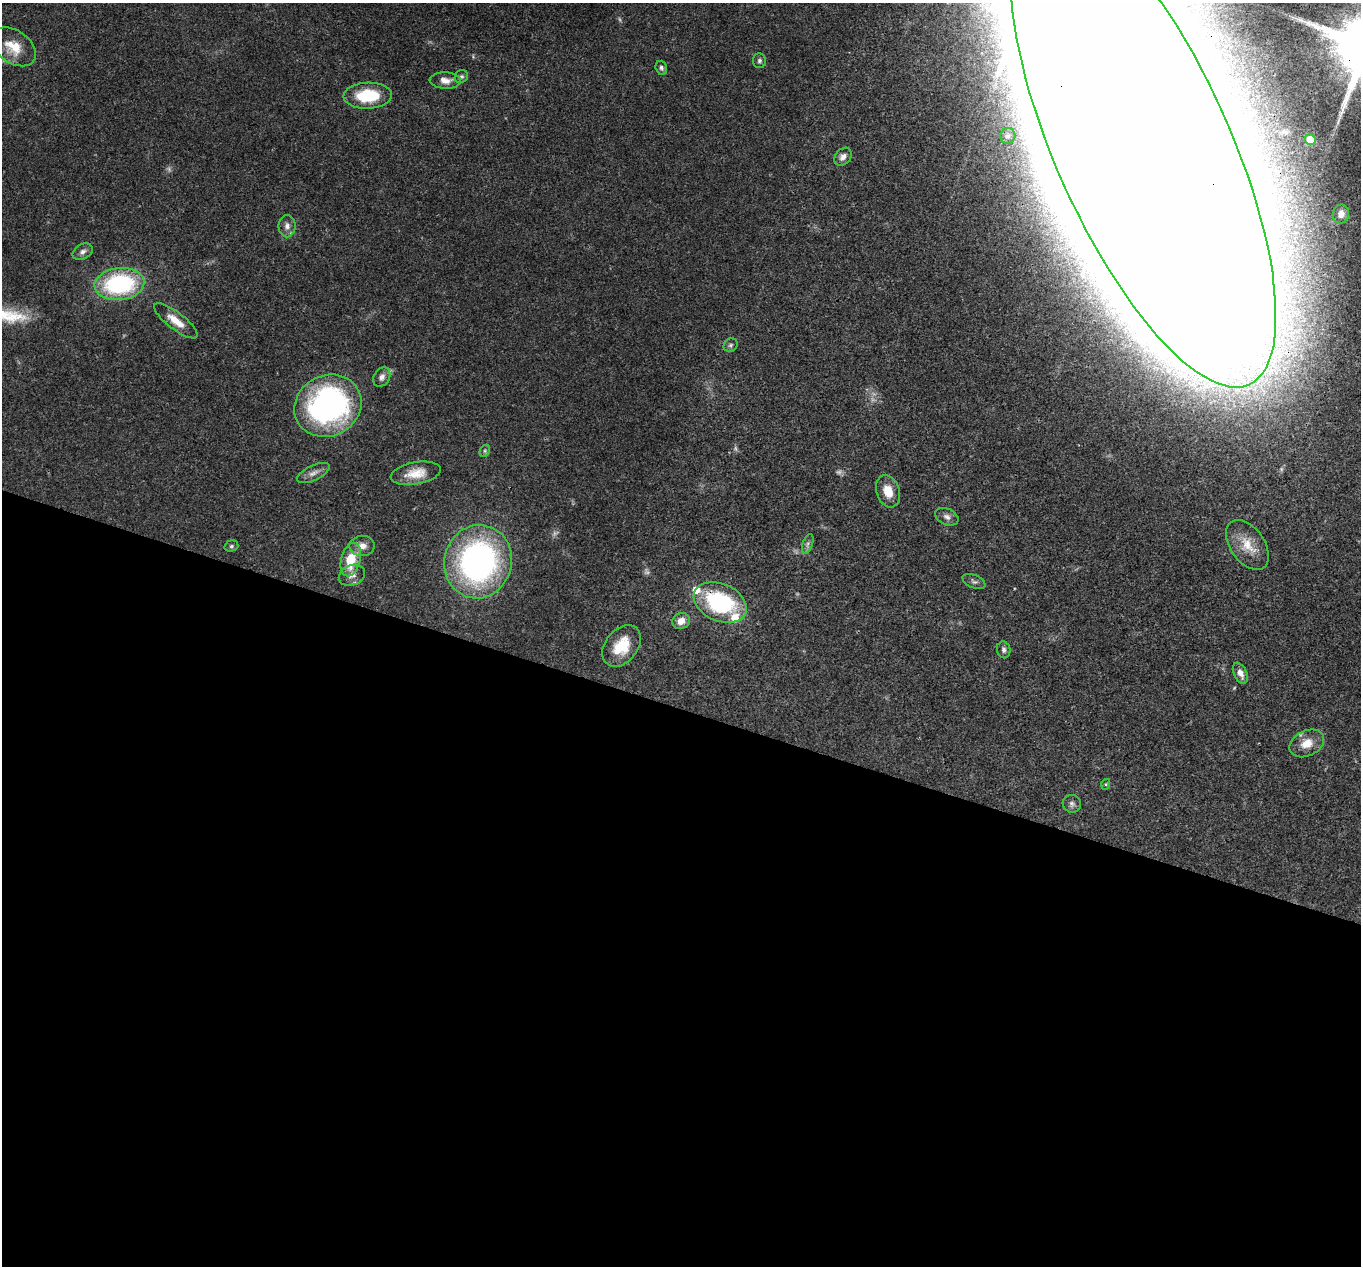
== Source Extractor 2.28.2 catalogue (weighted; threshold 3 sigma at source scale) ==
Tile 14 of 4 x 4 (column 2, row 4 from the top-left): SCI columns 1365-2723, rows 268-1531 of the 5444 x 5458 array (HDU 1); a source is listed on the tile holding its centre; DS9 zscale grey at full resolution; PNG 1363 x 1268 px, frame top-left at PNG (2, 3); each listed source drawn as its Kron ellipse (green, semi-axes under 4 px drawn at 4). Shown black and unused: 44% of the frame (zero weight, under 3 of 4 exposures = <1% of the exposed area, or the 3 px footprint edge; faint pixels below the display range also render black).
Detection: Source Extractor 2.28.2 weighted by HDU 2 'WHT'; one run over the whole footprint, this tile lists its part. Background 0.0168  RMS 0.0022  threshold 0.00981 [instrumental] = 3 sigma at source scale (4.5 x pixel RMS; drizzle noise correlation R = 1.50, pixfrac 1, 0.05/0.05 arcsec/px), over >= 5 px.
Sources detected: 48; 5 too faint to see at this stretch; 2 inside a brighter object's white glare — neither listed nor drawn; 2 inside a brighter listed object's ellipse — not listed separately; the other 39 listed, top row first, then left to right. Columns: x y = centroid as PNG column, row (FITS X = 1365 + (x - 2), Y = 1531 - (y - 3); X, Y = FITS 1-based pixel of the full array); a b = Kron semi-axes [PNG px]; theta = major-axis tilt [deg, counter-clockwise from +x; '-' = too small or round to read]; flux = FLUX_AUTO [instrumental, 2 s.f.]
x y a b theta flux
14 47 25 16 -35 5.5
759 61 7 6 - 0.53
661 68 7 5 -73 0.54
461 77 7 6 - 0.51
445 80 16 8 -3 1.9
368 96 24 13 2 9.5
1008 136 8 7 - 0.84
1310 139 5 5 - 4.2
1143 149 259 87 -66 6100
843 157 10 7 49 1.3
1341 214 9 8 - 1.6
287 226 11 8 -90 1.2
83 252 11 7 32 0.99
119 284 25 16 6 29
176 321 26 8 -38 3.6
731 345 7 6 - 0.53
382 377 10 8 59 1.2
328 406 34 30 26 61
485 451 6 4 62 0.41
313 473 18 7 25 1.5
416 473 25 11 10 3.9
888 491 16 11 -71 3.4
947 517 12 8 -25 1.1
808 544 10 5 72 0.72
1247 545 28 17 -54 4.7
231 546 7 5 16 0.44
362 546 12 10 2 1.9
351 560 17 9 75 6.5
478 562 37 33 76 65
352 575 13 10 24 1.6
974 581 12 6 -23 0.67
720 603 28 18 -23 25
681 621 9 7 33 2.1
622 646 23 16 51 6.7
1004 650 8 6 -79 0.68
1240 673 11 6 -65 1.6
1307 743 18 12 26 3.3
1106 784 5 3 - 0.24
1072 804 9 8 - 0.8
Overlapping masked pixels (flux is a lower limit): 2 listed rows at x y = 1143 149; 720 603
Isophote crosses this tile's border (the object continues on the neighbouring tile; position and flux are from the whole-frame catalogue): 1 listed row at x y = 1143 149